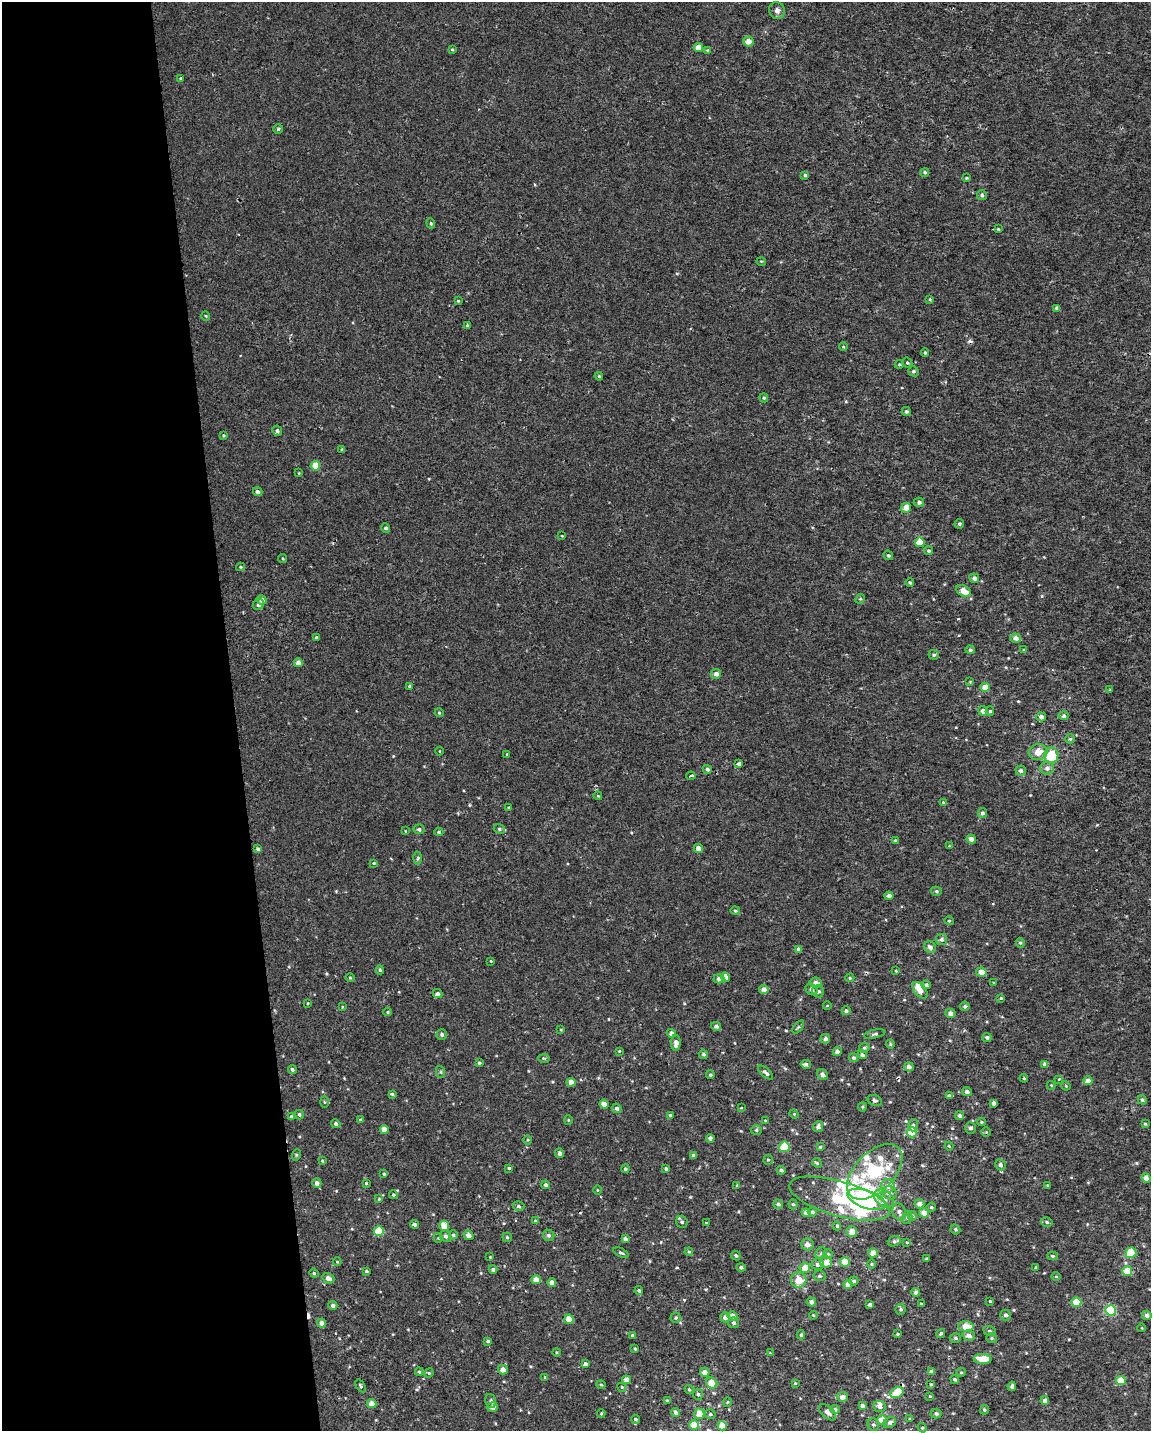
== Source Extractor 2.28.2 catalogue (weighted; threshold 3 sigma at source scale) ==
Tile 5 of 4 x 3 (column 1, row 2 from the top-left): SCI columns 1-1149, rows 1481-2909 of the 4595 x 4347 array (HDU 1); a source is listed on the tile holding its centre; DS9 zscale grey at full resolution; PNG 1153 x 1433 px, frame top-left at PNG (2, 2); each listed source drawn as its Kron ellipse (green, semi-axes under 4 px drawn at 4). Shown black and unused: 20% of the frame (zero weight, under 2 of 3 exposures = <1% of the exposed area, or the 3 px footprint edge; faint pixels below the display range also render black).
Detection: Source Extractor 2.28.2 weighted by HDU 2 'WHT'; one run over the whole footprint, this tile lists its part. Background 5.72e-04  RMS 0.0029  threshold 0.013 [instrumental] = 3 sigma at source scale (4.5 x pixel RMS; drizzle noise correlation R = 1.50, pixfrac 1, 0.0396/0.0396 arcsec/px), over >= 5 px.
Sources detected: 381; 3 inside a brighter object's white glare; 4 cosmic-ray / hot-pixel residue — neither listed nor drawn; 17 inside a brighter listed object's ellipse — not listed separately; the other 357 listed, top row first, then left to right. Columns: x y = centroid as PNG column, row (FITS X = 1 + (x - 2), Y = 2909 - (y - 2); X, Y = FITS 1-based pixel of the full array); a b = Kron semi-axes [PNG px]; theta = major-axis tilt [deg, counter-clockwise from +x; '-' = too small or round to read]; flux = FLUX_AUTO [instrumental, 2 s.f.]
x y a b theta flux
777 10 8 7 - 1.2
748 41 5 5 - 2.6
698 48 4 4 - 3.3
452 49 4 3 - 0.32
707 50 4 4 - 0.28
181 78 4 3 - 0.24
278 129 5 5 - 0.41
925 172 4 4 - 0.5
805 175 4 4 - 0.46
966 178 4 4 - 0.27
982 195 5 5 - 0.57
431 223 5 4 - 0.36
998 229 4 3 - 0.25
761 261 5 3 - 0.23
930 299 4 3 - 0.29
458 301 3 3 - 0.26
1057 308 4 4 - 0.97
206 316 5 3 - 0.24
467 325 4 3 - 0.29
843 347 4 3 - 0.24
925 353 4 3 - 0.45
907 363 5 4 - 0.44
899 364 4 4 - 0.36
913 371 5 5 - 0.6
599 376 4 4 - 0.37
764 398 4 4 - 0.4
906 411 4 4 - 0.6
277 431 5 4 - 0.7
223 435 4 4 - 0.34
342 450 4 3 - 0.39
315 466 5 4 - 4.3
299 473 4 2 - 0.17
258 492 5 4 - 0.95
919 502 5 4 - 0.73
906 508 5 5 - 2.5
959 524 5 4 - 0.54
386 528 4 4 - 0.59
562 536 3 2 - 0.22
920 542 5 4 - 4.9
928 551 4 4 - 0.46
888 555 5 4 - 0.48
283 558 4 3 - 0.27
241 567 4 4 - 0.33
974 578 5 4 - 1.1
910 583 4 3 - 0.4
964 591 8 5 -25 2.8
860 599 5 4 - 0.36
262 600 5 4 - 1.7
259 605 6 5 - 0.76
316 638 4 3 - 0.78
1016 638 5 4 - 1.6
970 650 5 4 - 0.64
1024 650 4 3 - 0.27
934 655 5 4 - 0.52
298 663 4 4 - 1.5
716 674 5 5 - 1.2
970 682 4 4 - 0.24
410 686 4 4 - 0.45
985 687 4 4 - 2.9
1110 690 4 3 - 0.23
983 711 5 5 - 1.6
990 711 5 4 - 0.5
439 713 4 4 - 0.32
1064 716 5 4 - 0.74
1041 717 5 4 - 1.5
1070 739 5 4 - 0.39
440 751 4 3 - 0.22
1038 752 9 8 - 3
507 754 3 3 - 0.51
1051 755 8 7 - 11
738 763 4 3 - 1.8
1047 768 6 6 - 1.3
707 769 4 4 - 0.75
1021 771 5 5 - 0.87
691 776 4 3 - 2.9
598 796 4 3 - 0.28
943 802 4 3 - 0.26
509 808 4 3 - 0.32
982 813 5 4 - 0.79
419 829 5 5 - 0.6
499 829 6 4 -23 0.43
405 831 4 3 - 0.22
439 832 4 4 - 0.39
971 839 5 4 - 1.8
895 840 4 4 - 0.3
949 846 3 3 - 0.19
258 849 4 3 - 0.56
698 849 5 4 - 1.8
418 858 6 4 87 0.43
374 863 4 3 - 0.27
936 891 5 4 - 0.49
889 896 4 4 - 1.3
735 911 5 4 - 0.41
949 921 4 4 - 0.31
941 939 6 5 - 0.78
1020 943 5 4 - 0.43
930 947 6 5 - 1.2
799 949 4 4 - 1.3
491 961 4 3 - 0.23
380 970 4 4 - 0.38
896 971 4 3 - 0.26
981 972 5 4 - 2.5
725 977 5 4 - 2.7
350 978 4 4 - 0.29
850 978 4 4 - 0.34
719 979 5 4 - 1
816 983 6 5 - 1.3
994 983 3 2 - 0.21
926 985 5 4 - 0.64
764 989 4 4 - 1.7
811 989 6 5 - 0.76
920 990 9 5 -50 2.6
818 991 6 6 - 0.68
438 994 5 4 - 0.63
1001 998 4 3 - 0.27
308 1003 3 2 - 0.21
827 1006 4 3 - 0.22
965 1006 5 4 - 0.57
342 1007 4 2 - 0.23
846 1011 4 4 - 0.61
388 1012 4 4 - 0.26
950 1013 5 4 - 1.3
716 1026 5 4 - 0.8
798 1027 7 4 52 0.43
561 1030 3 3 - 0.21
671 1033 4 4 - 1.5
442 1034 5 5 - 0.62
875 1034 11 4 13 0.53
987 1037 4 4 - 0.7
825 1039 5 5 - 0.99
676 1043 8 4 88 1.7
890 1044 4 4 - 0.34
864 1048 5 4 - 0.44
619 1051 4 3 - 0.21
837 1052 4 4 - 1.1
703 1054 5 4 - 0.52
862 1055 4 4 - 0.67
544 1058 6 4 -2 0.34
853 1058 4 4 - 0.67
479 1063 3 3 - 0.42
806 1064 5 4 - 0.73
1045 1064 4 4 - 1.3
909 1067 4 4 - 1
292 1069 4 4 - 0.55
441 1072 6 4 -72 0.34
766 1072 9 4 -43 0.84
822 1074 6 5 - 1
710 1075 4 4 - 0.43
1024 1078 4 3 - 0.28
1059 1079 4 4 - 0.22
1088 1081 4 4 - 1.8
571 1082 4 4 - 2.2
1051 1085 4 4 - 0.29
1066 1086 5 4 - 0.28
967 1091 5 4 - 0.92
392 1094 4 4 - 0.37
949 1096 4 3 - 0.63
875 1100 7 5 -22 0.61
1142 1100 5 4 - 0.59
324 1102 5 4 - 0.31
994 1103 4 3 - 0.99
604 1104 4 4 - 2.8
862 1107 4 4 - 0.32
617 1108 5 4 - 0.79
741 1108 4 2 - 0.17
794 1114 5 4 - 0.29
299 1115 5 4 - 0.44
670 1115 4 3 - 0.93
959 1116 4 4 - 0.88
291 1117 4 4 - 0.53
361 1120 4 4 - 0.43
568 1120 4 4 - 0.28
765 1120 3 2 - 0.19
981 1122 4 4 - 0.31
336 1124 5 4 - 0.67
1145 1124 4 3 - 0.32
913 1125 6 4 75 0.53
818 1127 5 5 - 0.97
970 1128 5 5 - 0.84
384 1129 4 4 - 2.3
756 1130 5 4 - 0.5
912 1132 5 5 - 9.5
986 1132 4 4 - 0.3
710 1138 4 4 - 1.1
527 1140 5 3 - 0.28
949 1146 4 3 - 0.24
784 1147 5 5 - 9.1
820 1147 4 4 - 0.43
560 1153 5 4 - 0.86
296 1155 6 3 72 0.34
693 1156 4 4 - 0.81
768 1160 5 4 - 0.43
322 1161 4 3 - 0.28
817 1163 5 4 - 0.38
1000 1165 6 5 - 0.85
509 1168 3 3 - 0.39
625 1169 4 4 - 0.51
666 1169 4 4 - 0.5
781 1170 4 4 - 0.56
875 1172 34 19 45 23
384 1174 4 4 - 0.35
1146 1178 5 4 - 1.9
317 1183 5 4 - 1.2
366 1183 4 4 - 0.28
546 1185 4 4 - 0.76
737 1185 4 3 - 0.31
1047 1185 4 3 - 0.23
888 1186 7 6 - 1.7
597 1190 5 3 - 0.23
889 1193 7 6 - 1.3
393 1195 4 4 - 0.39
884 1198 11 8 -33 1.8
379 1199 4 4 - 0.26
839 1199 52 17 -16 18
867 1199 20 9 -19 21
778 1204 5 4 - 0.66
793 1204 5 4 - 0.45
919 1204 5 4 - 1.6
518 1206 6 4 -17 0.62
931 1207 5 4 - 0.36
812 1212 5 4 - 0.6
899 1212 8 6 -73 1.1
806 1213 4 4 - 1.6
924 1213 5 4 - 2.5
912 1216 5 4 - 0.42
907 1218 6 5 - 0.54
535 1220 3 2 - 0.19
682 1222 6 5 - 0.63
1047 1222 6 4 -17 0.56
706 1223 3 3 - 0.22
414 1224 4 4 - 0.75
444 1226 5 4 - 3.7
837 1226 4 4 - 0.49
955 1229 5 4 - 0.48
379 1231 5 5 - 8.7
852 1232 5 5 - 2.3
453 1235 4 4 - 0.49
468 1235 5 4 - 1.7
549 1235 6 5 - 0.78
446 1236 6 5 - 0.92
507 1237 5 4 - 0.4
438 1238 5 4 - 0.41
625 1239 4 3 - 0.94
894 1241 6 5 - 0.54
907 1242 4 3 - 0.27
807 1244 6 6 - 1.3
689 1252 4 4 - 0.3
621 1253 8 3 -25 0.48
821 1253 6 5 - 0.56
873 1253 5 4 - 2.6
1131 1253 5 5 - 12
828 1254 5 5 - 0.38
736 1256 5 4 - 0.51
1053 1256 5 4 - 0.49
490 1257 3 3 - 0.19
926 1258 3 3 - 0.3
337 1262 4 4 - 0.28
826 1262 6 5 - 2.7
845 1262 5 5 - 6.5
818 1264 6 6 - 1.1
871 1264 4 3 - 0.27
741 1267 4 4 - 0.55
805 1268 5 5 - 2.8
1036 1268 3 3 - 0.33
493 1269 4 4 - 0.71
366 1271 3 3 - 0.41
1127 1271 5 5 - 7.3
314 1273 4 4 - 0.33
819 1276 6 5 - 0.57
1056 1277 5 3 - 0.25
328 1278 6 5 - 1.2
536 1280 5 4 - 2.6
799 1280 8 7 - 3.8
854 1281 4 4 - 0.7
552 1283 4 4 - 1.9
848 1284 4 4 - 1.7
639 1290 4 4 - 0.48
916 1292 4 4 - 0.94
990 1301 3 3 - 0.32
811 1302 4 4 - 1
1076 1302 5 5 - 7.7
870 1304 4 3 - 0.81
921 1304 3 3 - 0.38
333 1305 4 4 - 1
901 1309 5 5 - 0.63
1110 1310 5 5 - 19
813 1315 4 3 - 0.25
1006 1315 5 5 - 0.86
1147 1315 4 4 - 1.2
733 1316 5 4 - 2.1
725 1317 5 4 - 1.6
676 1318 5 5 - 0.56
569 1319 4 4 - 4.6
322 1323 4 4 - 1.7
733 1323 5 5 - 0.64
966 1326 8 5 -2 4.1
1142 1328 4 3 - 0.21
990 1331 6 5 - 0.58
941 1333 4 3 - 0.41
897 1334 3 3 - 0.29
801 1335 4 4 - 0.48
632 1336 4 3 - 0.67
969 1336 6 5 - 1.4
955 1338 5 5 - 0.51
992 1338 5 4 - 0.44
488 1341 3 3 - 0.51
635 1349 4 3 - 0.35
556 1352 4 3 - 0.26
770 1353 4 4 - 0.22
983 1359 9 5 -2 5.8
585 1364 4 4 - 0.8
503 1370 5 5 - 1.8
931 1371 4 4 - 0.43
419 1372 4 4 - 0.35
705 1372 5 4 - 1.9
961 1372 5 4 - 0.33
429 1373 5 4 - 0.37
545 1377 3 3 - 0.28
955 1379 4 4 - 0.5
627 1380 4 4 - 2.4
1121 1381 5 4 - 5.5
712 1383 6 5 - 4.1
795 1383 4 3 - 0.25
931 1384 4 3 - 0.32
601 1385 4 4 - 0.32
361 1386 7 3 -57 0.45
1012 1386 4 4 - 0.63
622 1387 4 4 - 0.34
689 1389 4 3 - 0.37
897 1392 7 5 28 8.2
698 1394 5 4 - 0.48
930 1396 3 2 - 0.21
842 1397 5 5 - 1.6
1045 1400 4 4 - 1.1
491 1401 7 5 -71 0.83
667 1401 3 3 - 0.36
727 1402 4 3 - 0.24
372 1403 5 4 - 2
862 1406 4 3 - 0.89
879 1406 6 5 - 1.2
493 1407 5 5 - 1.6
835 1409 5 4 - 0.62
984 1410 5 4 - 0.47
675 1412 4 4 - 0.73
827 1412 10 5 -42 1.2
601 1413 4 3 - 0.32
699 1414 5 5 - 3.9
710 1414 5 4 - 0.48
936 1414 5 5 - 0.65
635 1419 5 4 - 0.48
910 1419 4 3 - 0.25
882 1420 5 4 - 5.4
890 1422 6 5 - 0.75
694 1425 5 5 - 5.1
873 1425 6 5 - 0.55
722 1426 5 4 - 4.7
922 1428 4 4 - 0.32